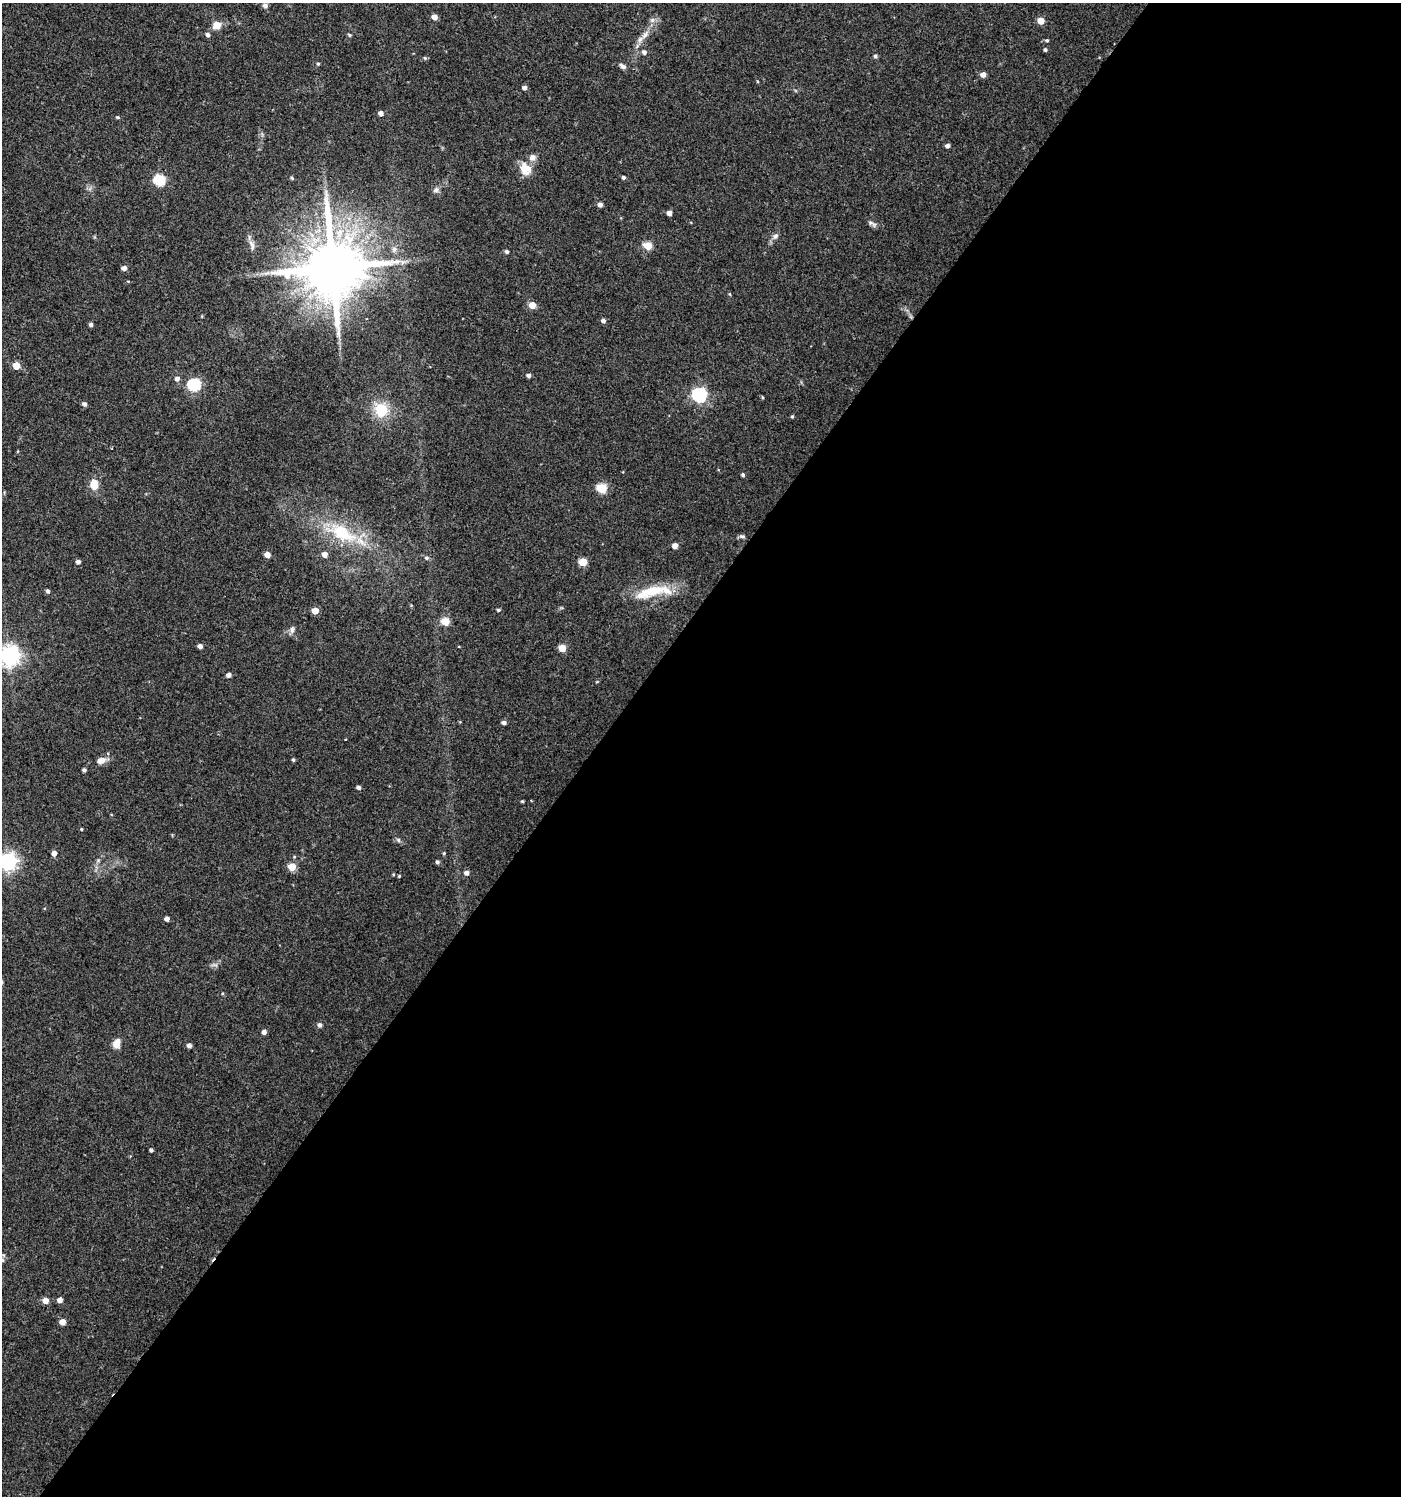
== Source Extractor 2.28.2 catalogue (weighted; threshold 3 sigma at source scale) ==
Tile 12 of 4 x 4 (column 4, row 3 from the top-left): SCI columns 4441-5839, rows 1496-2989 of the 6017 x 5984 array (HDU 1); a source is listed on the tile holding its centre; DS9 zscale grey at full resolution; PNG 1403 x 1498 px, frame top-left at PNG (2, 3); no overlay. Shown black and unused: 58% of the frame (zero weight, under 3 of 4 exposures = <1% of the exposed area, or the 3 px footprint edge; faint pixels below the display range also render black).
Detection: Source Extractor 2.28.2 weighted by HDU 2 'WHT'; one run over the whole footprint, this tile lists its part. Background 0.0233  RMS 0.004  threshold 0.0179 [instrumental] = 3 sigma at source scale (4.5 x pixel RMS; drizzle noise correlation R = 1.50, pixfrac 1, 0.0396/0.0396 arcsec/px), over >= 5 px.
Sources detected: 102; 3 inside a brighter listed object's ellipse — not listed separately; the other 99 listed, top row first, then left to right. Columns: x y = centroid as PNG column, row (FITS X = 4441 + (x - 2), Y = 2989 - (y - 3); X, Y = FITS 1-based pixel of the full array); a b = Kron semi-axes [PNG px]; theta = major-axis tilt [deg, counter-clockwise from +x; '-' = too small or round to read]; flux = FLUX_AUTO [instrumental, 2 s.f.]
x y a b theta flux
265 5 7 5 -17 1.1
434 17 5 4 - 3.2
652 20 8 6 3 1.4
1041 21 5 5 - 5.7
217 25 10 9 - 3.9
208 35 5 5 - 1.2
349 35 5 4 - 0.58
645 35 10 6 38 2
1047 40 5 5 - 0.62
1045 50 4 4 - 0.76
644 52 6 5 - 1.3
875 56 5 5 - 0.6
425 58 5 4 - 0.53
318 64 5 4 - 0.55
623 66 10 5 -33 1.4
983 75 5 5 - 2.2
757 81 5 3 - 0.32
524 88 5 4 - 1.3
381 113 4 4 - 1.9
118 117 5 3 - 0.54
947 146 4 4 - 1.4
525 169 18 14 -59 5.8
623 177 4 4 - 0.92
292 178 4 4 - 0.55
159 180 6 5 - 35
436 190 9 6 28 1.3
600 205 4 4 - 2
669 213 4 4 - 2.6
872 223 15 5 -29 1.4
775 236 9 6 44 1.3
252 245 16 6 -74 2.2
648 246 5 5 - 10
394 249 8 7 - 1.6
507 251 4 4 - 0.96
333 267 17 16 - 3700
124 268 5 4 - 2
267 273 10 5 26 1.4
730 294 5 3 - 0.41
532 305 5 5 - 6.1
603 321 5 5 - 1.2
91 325 4 4 - 1.1
16 366 5 5 - 7.5
528 375 4 4 - 1.1
177 379 5 5 - 1.5
194 385 6 6 - 51
699 395 7 6 - 85
762 397 5 3 - 0.4
84 404 5 4 - 1.3
381 410 18 16 -62 12
792 416 5 4 - 0.51
743 475 4 4 - 0.72
94 485 9 7 -88 7.7
602 488 5 5 - 20
342 533 51 21 -27 27
742 536 8 5 -8 0.88
675 546 4 4 - 3.2
325 554 5 5 - 2.7
267 555 4 4 - 3.7
427 558 6 5 - 0.9
78 562 4 4 - 1.4
583 562 5 5 - 11
48 591 4 4 - 1.1
650 592 45 13 17 15
498 610 4 4 - 0.69
315 611 5 4 - 5.9
445 621 5 5 - 11
292 630 9 7 85 1.5
200 646 4 4 - 2
562 648 5 5 - 8
9 656 7 7 - 230
229 675 4 4 - 1.8
597 682 5 3 - 0.31
504 723 5 4 - 1.4
101 760 13 8 19 2.7
293 760 4 4 - 0.61
84 770 4 3 - 0.96
359 788 5 4 - 1.1
522 801 3 3 - 0.5
531 801 2 2 - 0.37
81 829 3 3 - 0.48
398 840 6 5 - 0.78
54 853 5 4 - 2.1
444 853 4 4 - 0.46
8 861 7 6 - 150
437 862 5 4 - 0.88
292 867 5 5 - 9.3
466 873 5 5 - 1.7
393 874 5 3 - 0.36
399 876 3 3 - 0.4
167 919 4 4 - 1.8
214 965 12 4 2 1.1
319 1025 5 5 - 1.5
264 1032 4 4 - 1.7
116 1043 10 8 75 3.4
189 1045 4 4 - 1.8
151 1150 4 3 - 0.81
60 1300 5 4 - 2.4
45 1301 5 5 - 3.9
62 1322 5 4 - 3.9
Overlapping masked pixels (flux is a lower limit): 1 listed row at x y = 333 267
Isophote crosses this tile's border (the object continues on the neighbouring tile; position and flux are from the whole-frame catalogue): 2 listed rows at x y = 9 656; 8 861